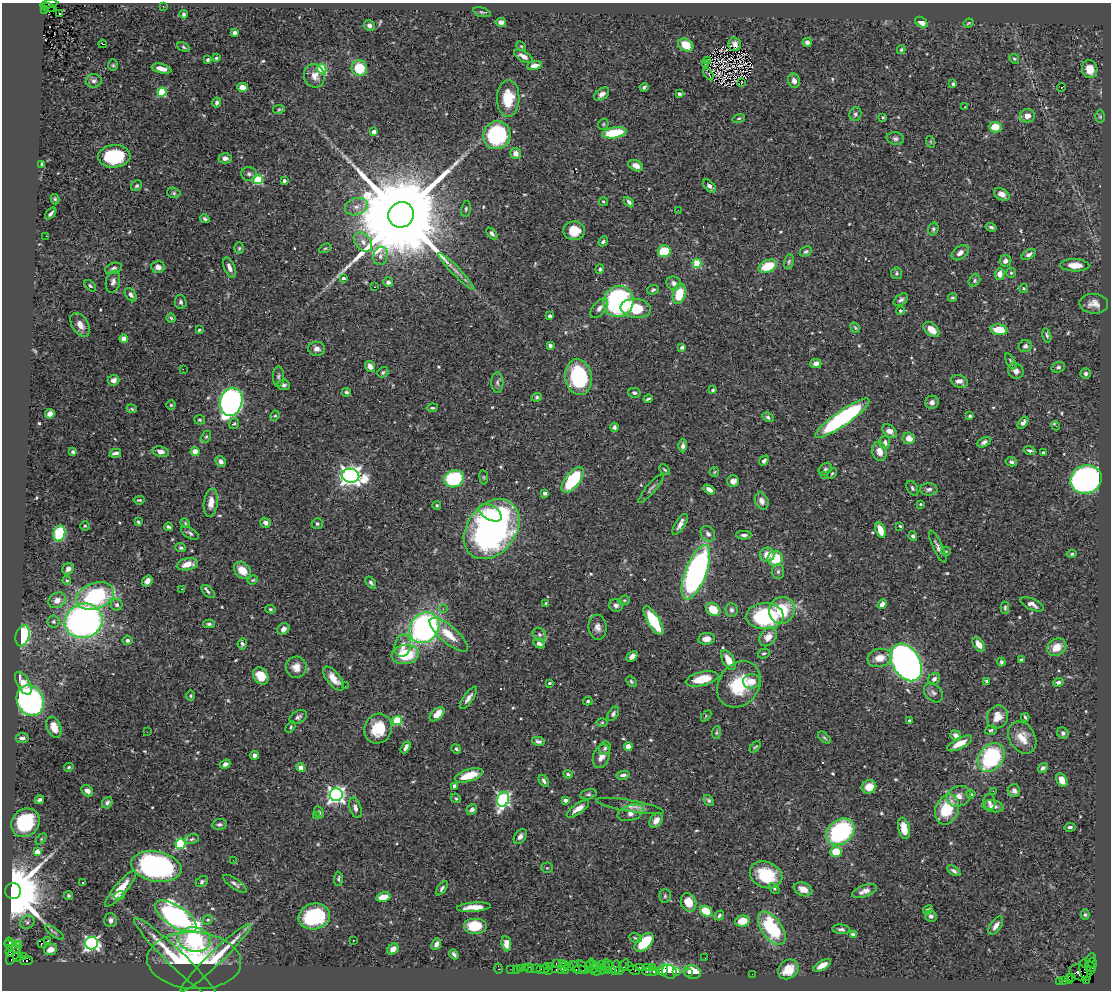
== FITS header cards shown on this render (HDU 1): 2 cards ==
NAXIS1  =                 1109
NAXIS2  =                  988

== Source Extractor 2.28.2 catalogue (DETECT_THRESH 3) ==
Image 1109 x 988 px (HDU 1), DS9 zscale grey, 1 PNG px = 1 image px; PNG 1113 x 992 px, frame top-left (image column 1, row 988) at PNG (2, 3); each listed source drawn as its Kron ellipse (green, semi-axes under 4 px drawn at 4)
Background 1.04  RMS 0.027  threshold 0.0798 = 3 sigma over >= 5 px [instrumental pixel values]
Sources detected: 580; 3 with non-positive FLUX_AUTO (blend fragments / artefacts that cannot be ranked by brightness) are neither listed nor drawn; of the other 577, the 500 brightest by FLUX_AUTO listed and drawn (77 fainter detections omitted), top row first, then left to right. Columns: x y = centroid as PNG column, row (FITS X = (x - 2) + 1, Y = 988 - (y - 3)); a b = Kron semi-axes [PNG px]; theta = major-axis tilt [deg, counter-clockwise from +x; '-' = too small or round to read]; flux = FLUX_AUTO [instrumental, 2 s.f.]
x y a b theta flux
49 4 8 3 8 210
163 6 2 2 - 5.6
48 7 8 3 -14 220
44 10 4 3 - 160
482 12 9 4 -15 3.2
59 13 3 2 - 3.4
184 14 4 3 - 3.5
501 22 5 4 - 8.4
921 22 7 4 -34 12
968 23 5 3 - 2.1
369 25 5 5 - 6
234 33 4 3 - 5.3
807 42 4 4 - 6.6
102 44 4 3 - 33
735 44 7 6 - 4.4
686 45 8 6 -32 39
521 46 5 4 - 2.2
184 47 6 4 -29 2.9
901 50 4 3 - 2.3
523 56 10 5 -30 10
216 58 3 3 - 2.3
1014 59 5 4 - 2.5
208 60 4 3 - 4.2
707 60 4 3 - 2.2
705 64 4 2 - 2.5
113 65 6 5 - 3
535 65 7 4 9 12
359 68 8 7 - 55
161 69 10 4 -13 14
322 69 5 4 - 100
1090 69 9 7 -78 20
709 74 7 2 -59 4.7
314 76 12 10 -69 17
94 81 8 6 5 5.8
794 81 7 6 - 9
742 82 3 2 - 2.3
953 84 4 3 - 3.6
242 87 5 4 - 14
644 87 4 3 - 3.3
1062 87 4 3 - 6.3
162 92 4 4 - 110
602 94 8 5 39 10
679 94 4 3 - 4.3
508 98 18 11 89 50
217 102 5 4 - 5.9
965 107 3 2 - 2.7
279 109 6 4 9 2.4
855 114 7 6 - 4.5
1027 116 7 6 - 15
883 117 4 3 - 2.6
1100 117 6 5 - 2.7
739 118 6 4 18 2.7
603 124 6 5 - 2.3
995 127 6 5 - 31
373 132 4 4 - 18
614 133 12 5 10 78
497 135 14 13 - 180
895 139 8 6 -13 5.4
931 142 6 4 -71 2.1
516 153 5 5 - 9.1
114 156 16 11 4 120
225 158 6 5 - 6.3
42 164 3 3 - 2.3
636 166 8 5 -27 15
249 174 8 7 - 5.6
258 179 5 4 - 120
284 181 3 3 - 4.1
137 186 6 5 - 3.4
709 186 8 4 -48 7.5
174 193 7 5 -18 3.4
1002 194 8 5 -30 12
55 199 5 4 - 3.1
603 201 4 4 - 2.9
629 202 6 4 -46 4.7
356 207 12 8 18 13
466 209 8 4 79 3.2
678 210 2 2 - 6.5
51 214 7 3 46 5.2
401 215 13 12 - 69000
205 219 5 3 - 3.9
991 227 5 4 - 4.2
933 229 6 5 - 3.9
574 231 11 9 0 39
492 233 7 4 -48 6.2
46 236 2 2 - 4.9
603 241 5 4 - 4.3
363 242 11 7 -51 13
239 248 6 5 - 2.7
325 248 6 4 29 2.3
664 251 6 6 - 69
806 251 6 4 30 3.5
960 253 9 6 37 9.1
1029 254 7 4 30 7.1
380 256 9 7 76 7.7
1005 261 6 5 - 7.1
789 262 8 5 78 3.5
697 263 4 4 - 77
1075 265 14 6 -1 26
768 266 9 6 23 55
158 267 7 6 - 9.9
113 268 9 5 18 5.3
229 268 10 5 -68 9.2
600 269 4 4 - 3.3
456 271 25 4 -46 13
896 273 6 5 - 3.4
1011 273 5 4 - 2.8
1000 274 6 5 - 13
343 278 4 3 - 4.8
974 280 6 5 - 3.6
113 282 11 7 78 7.7
388 282 5 5 - 6
674 283 7 6 - 8.5
90 286 7 4 -45 3
375 287 2 2 - 2.4
1023 288 4 4 - 2.6
653 290 6 4 18 3.8
679 294 10 6 76 51
131 295 7 5 -53 5.6
952 298 4 4 - 2.6
901 300 8 5 35 4.9
181 302 7 6 - 4.9
619 302 16 15 - 260
1094 304 14 10 -1 16
599 308 11 6 51 8.1
636 309 15 9 -6 55
900 311 4 4 - 2.5
550 316 4 3 - 6
171 318 4 4 - 2.8
80 325 13 8 -57 16
855 328 6 4 -62 2.3
931 329 9 6 -40 19
199 330 3 3 - 2.4
999 330 8 5 -6 38
1047 335 7 4 -75 3.6
124 339 4 4 - 13
550 345 4 3 - 5.8
1025 346 7 6 - 4.8
682 348 4 3 - 5.2
317 349 8 7 - 8.3
1011 361 9 4 -61 3.3
816 364 5 4 - 9.9
370 366 6 4 -57 11
1058 367 7 5 16 3.9
183 369 2 2 - 32
1016 371 8 7 - 8.8
383 372 6 4 37 3.4
1086 373 5 5 - 5.6
278 377 10 5 89 4.3
578 377 18 13 -80 150
114 380 6 5 - 8.4
959 381 9 6 -21 11
497 382 10 6 -89 6.1
284 385 6 5 - 4.3
713 390 4 3 - 2.9
346 392 4 4 - 3.4
634 393 6 4 -13 5.2
537 397 5 4 - 3.2
648 399 4 3 - 3
231 402 14 11 75 700
932 402 7 6 - 8.6
171 405 4 4 - 2.3
432 408 5 3 - 2.9
132 409 5 3 - 2.3
50 414 5 4 - 13
275 416 5 4 - 2.5
970 416 4 3 - 3
768 417 6 4 -31 3.8
842 418 33 7 35 290
199 420 5 5 - 3.4
1023 423 7 4 55 6.1
234 424 6 5 - 3.1
1056 426 5 2 - 5
614 427 4 4 - 4.6
890 431 8 5 -41 12
206 437 6 4 62 2.7
909 438 6 5 - 18
984 442 7 4 26 5.6
885 443 6 5 - 8.2
683 446 6 4 88 7.1
1029 450 6 3 -13 3.8
195 451 4 4 - 21
879 451 9 7 -75 18
73 452 4 4 - 3.7
160 452 8 5 -10 9.2
115 453 6 3 12 5.9
1043 453 4 3 - 2.6
221 461 6 5 - 9.4
764 461 5 4 - 5.9
1011 462 6 4 -14 4.2
825 469 7 5 44 3.9
665 470 6 3 -44 2.2
714 472 5 4 - 2.3
832 473 6 4 53 2.3
824 475 2 2 - 66
350 476 9 7 -11 1200
484 477 7 3 -82 2.2
454 479 10 8 17 150
1086 479 15 14 - 580
573 480 15 7 51 130
733 481 6 6 - 11
651 488 19 4 50 5.9
912 488 8 5 -59 3.7
709 489 6 4 -34 8.3
929 489 8 6 1 5.6
545 493 4 3 - 7.1
139 500 5 3 - 2.4
762 501 9 6 -66 9.1
211 503 14 7 82 18
920 504 3 3 - 2.2
437 505 4 3 - 2.3
490 513 12 7 -30 26
138 522 4 3 - 3.2
185 523 5 4 - 2.2
265 523 5 4 - 9.5
317 524 5 5 - 3.5
680 524 12 5 57 9.3
85 526 4 4 - 2.3
900 526 3 3 - 3.3
168 527 4 3 - 3.7
492 529 33 24 52 680
880 530 8 4 -71 26
190 533 10 5 -32 4.9
59 534 8 6 75 110
708 534 8 6 -52 7.8
744 535 7 4 2 5.3
913 536 5 4 - 4
938 547 18 5 -65 8
181 548 5 4 - 3.3
946 551 5 4 - 2.1
1072 554 5 4 - 3.7
767 555 7 7 - 21
775 558 7 7 - 60
187 564 11 6 11 22
68 569 6 5 - 8.1
242 570 10 7 -43 28
778 571 7 6 - 4.5
696 572 29 10 69 590
67 580 4 4 - 2.3
253 580 5 4 - 2.4
147 581 6 5 - 9.4
371 583 7 4 -55 4.5
182 589 3 2 - 9.3
208 591 8 4 -44 4.3
95 596 20 13 19 180
57 600 9 7 31 14
624 600 6 4 19 2.4
546 604 3 3 - 6.8
882 604 5 4 - 7.4
1032 604 12 5 -26 9.7
117 605 6 5 - 5.9
616 605 7 6 - 6.9
1005 608 6 4 -90 2.8
270 609 5 4 - 2.8
443 609 2 2 - 5.6
713 610 8 6 -35 37
731 610 7 6 - 5.5
782 610 13 12 - 73
765 616 18 13 2 190
53 621 6 6 - 3.3
84 621 19 17 21 740
653 621 16 6 -59 98
209 624 6 3 -1 3.6
597 627 12 9 -83 11
424 628 16 14 51 550
283 629 6 5 - 10
539 634 7 6 - 5
449 635 24 8 -40 34
23 636 11 6 74 140
768 637 10 7 53 19
706 639 8 6 8 13
127 640 5 5 - 5.3
242 644 6 4 81 4.3
539 644 6 4 -31 6.4
978 644 8 5 -56 18
403 646 11 8 79 15
1057 647 10 8 34 26
764 653 6 5 - 3.2
405 655 13 9 7 85
632 656 6 4 40 8.4
880 658 12 9 12 25
728 660 11 5 -61 28
1021 660 4 3 - 4.5
906 662 20 13 -58 890
1001 662 4 3 - 3.8
296 667 10 10 - 17
261 676 9 7 -53 31
334 679 14 6 -50 24
702 679 16 7 13 46
934 679 6 5 - 7.6
751 681 8 7 - 18
986 681 3 3 - 2.9
631 682 6 3 -46 2.6
1058 682 5 4 - 4
23 683 13 6 -61 25
549 683 4 3 - 2.2
739 684 25 20 54 86
345 686 2 2 - 3.5
933 692 11 8 -49 7.3
191 696 5 4 - 2.1
468 698 13 4 55 8.9
30 701 16 13 -64 550
588 701 4 3 - 2.5
437 714 9 5 43 20
613 714 8 4 56 4
706 716 6 4 46 2.2
298 717 9 6 29 5
997 717 12 10 65 23
1025 717 4 3 - 2.8
397 720 5 4 - 110
909 721 4 3 - 3.7
602 723 6 4 0 2.4
54 727 11 7 -68 25
291 727 6 4 56 2.8
378 729 15 13 63 53
991 730 6 4 17 3.3
147 732 3 2 - 2.5
716 733 6 4 83 2.6
1063 733 6 5 - 4.8
956 735 5 4 - 9.5
22 738 6 5 - 6.4
824 738 7 4 -41 2.8
1022 738 17 12 -57 28
538 741 6 4 -13 4.9
960 743 13 5 27 23
628 746 4 4 - 12
406 747 6 3 59 8.1
755 747 7 3 49 2.3
605 748 7 5 64 4.1
456 749 5 3 - 3.3
254 755 4 4 - 7.2
601 756 12 8 70 16
991 757 16 11 52 190
225 764 5 4 - 7.5
69 767 5 4 - 2.6
301 768 4 4 - 22
1043 768 5 4 - 5.1
568 774 4 4 - 4.2
469 775 14 6 17 44
623 775 6 4 11 6.2
1062 780 7 5 -58 17
544 781 7 4 -58 4.9
454 786 4 3 - 4.4
869 787 7 6 - 21
87 791 6 5 - 11
993 791 2 2 - 41
1014 791 6 6 - 6.7
588 794 8 5 11 3.9
971 794 4 4 - 2.3
336 795 6 6 - 710
959 796 12 10 24 16
456 798 5 4 - 2.4
503 799 7 6 - 370
39 800 5 3 - 4.5
565 800 4 3 - 12
709 800 6 4 -51 3.6
989 802 8 6 -87 5.3
107 803 6 5 - 4.5
630 806 34 6 -10 14
993 806 11 6 -10 11
355 808 10 5 -73 8.4
578 809 13 5 35 14
947 809 15 11 68 80
472 810 5 4 - 9.8
319 812 6 4 -61 2.7
630 813 13 7 18 19
316 816 3 2 - 4.7
656 820 8 6 54 14
25 823 15 13 44 130
219 824 7 5 5 4.7
1070 827 6 3 4 4
904 828 11 5 -78 27
840 832 15 12 38 270
520 836 8 5 57 6.9
41 839 6 4 46 2.5
192 839 7 4 13 3.4
181 844 5 5 - 180
37 852 4 4 - 20
836 852 5 5 - 42
233 860 3 2 - 2.2
156 867 25 15 -11 520
547 868 6 5 - 2.5
954 871 8 4 -31 5.5
766 875 17 13 -23 82
338 879 7 4 88 3.2
202 882 7 5 36 3.7
83 883 3 2 - 2.4
235 884 14 5 -35 6.8
442 888 8 4 53 4.2
774 888 6 4 -45 3
121 889 23 6 50 38
803 889 9 6 -21 18
13 891 8 8 - 22000
865 891 13 6 19 10
68 895 4 4 - 3
120 895 5 3 - 3.5
665 896 7 5 89 3.7
383 897 7 4 12 24
688 902 9 7 -67 27
474 907 17 4 4 22
928 910 5 4 - 4.2
706 911 6 5 - 41
719 915 5 4 - 3.2
1085 915 5 4 - 3.1
176 916 24 10 -33 570
314 916 16 13 13 130
931 916 6 5 - 5.3
110 920 7 6 - 7.3
208 920 5 4 - 2.7
742 921 7 5 12 32
27 922 7 6 - 5.2
475 926 12 8 0 42
996 926 10 5 56 10
772 928 19 10 -55 140
841 929 9 4 -7 5
55 932 11 3 -36 3.6
853 934 4 3 - 8.6
635 938 6 4 -20 2.8
194 940 16 12 -9 190
353 940 3 2 - 2.8
47 941 3 3 - 8.4
9 942 4 3 - 150
644 942 11 7 44 76
41 943 2 2 - 280
91 943 6 6 - 500
19 944 2 2 - 26
436 944 6 4 67 6.5
506 944 8 5 -84 12
12 947 8 4 -35 330
50 949 7 5 22 9.4
393 949 6 5 - 10
10 952 5 4 - 340
14 953 12 5 62 820
454 954 5 3 - 4.2
24 956 3 2 - 22
17 957 5 3 - 460
216 958 48 7 44 64
705 958 2 2 - 2.2
1091 958 5 2 - 150
176 959 57 8 -44 74
26 961 7 3 4 740
194 961 47 28 -3 140
556 963 3 2 - 170
563 963 4 2 - 130
1092 963 5 3 - 110
601 964 2 2 - 46
594 965 4 3 - 340
624 965 6 3 65 120
822 965 10 4 30 13
590 966 7 3 70 290
605 966 5 3 - 92
609 966 8 3 -52 300
629 966 2 2 - 100
1090 966 6 2 -49 160
525 967 3 2 - 17
550 967 3 2 - 84
565 967 6 3 -90 130
570 967 2 2 - 69
575 967 6 3 -61 170
583 967 7 3 -52 180
599 967 2 2 - 61
616 967 7 4 79 370
640 967 3 3 - 150
647 967 3 2 - 64
652 967 4 2 - 78
498 968 5 3 - 33
529 968 4 4 - 81
545 968 5 3 - 160
594 968 5 3 - 350
510 969 2 2 - 25
516 969 2 2 - 15
520 969 3 3 - 100
536 969 5 3 - 150
540 969 3 2 - 75
788 969 11 9 40 33
548 970 3 2 - 91
556 970 3 2 - 64
561 970 4 3 - 140
581 970 6 2 -11 200
604 970 4 2 - 140
620 970 4 2 - 69
634 970 6 3 -29 89
664 970 6 2 72 250
1085 970 11 5 -78 550
1090 970 3 3 - 53
598 971 8 2 6 260
607 971 3 3 - 140
650 971 8 3 0 210
653 971 3 3 - 120
659 971 3 3 - 84
669 972 8 6 -34 150
676 972 3 3 - 56
692 972 8 7 - 39
1079 972 10 7 -20 670
688 973 3 2 - 27
752 974 2 2 - 39
1072 977 3 2 - 41
1069 979 5 2 - 48
1087 980 4 3 - 280
1060 981 2 2 - 21
1064 981 2 2 - 17
At the frame edge (FLAGS 8, measured only in part): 1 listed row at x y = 49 4
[77 fainter detections neither listed nor drawn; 3 non-positive-flux detections neither listed nor drawn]